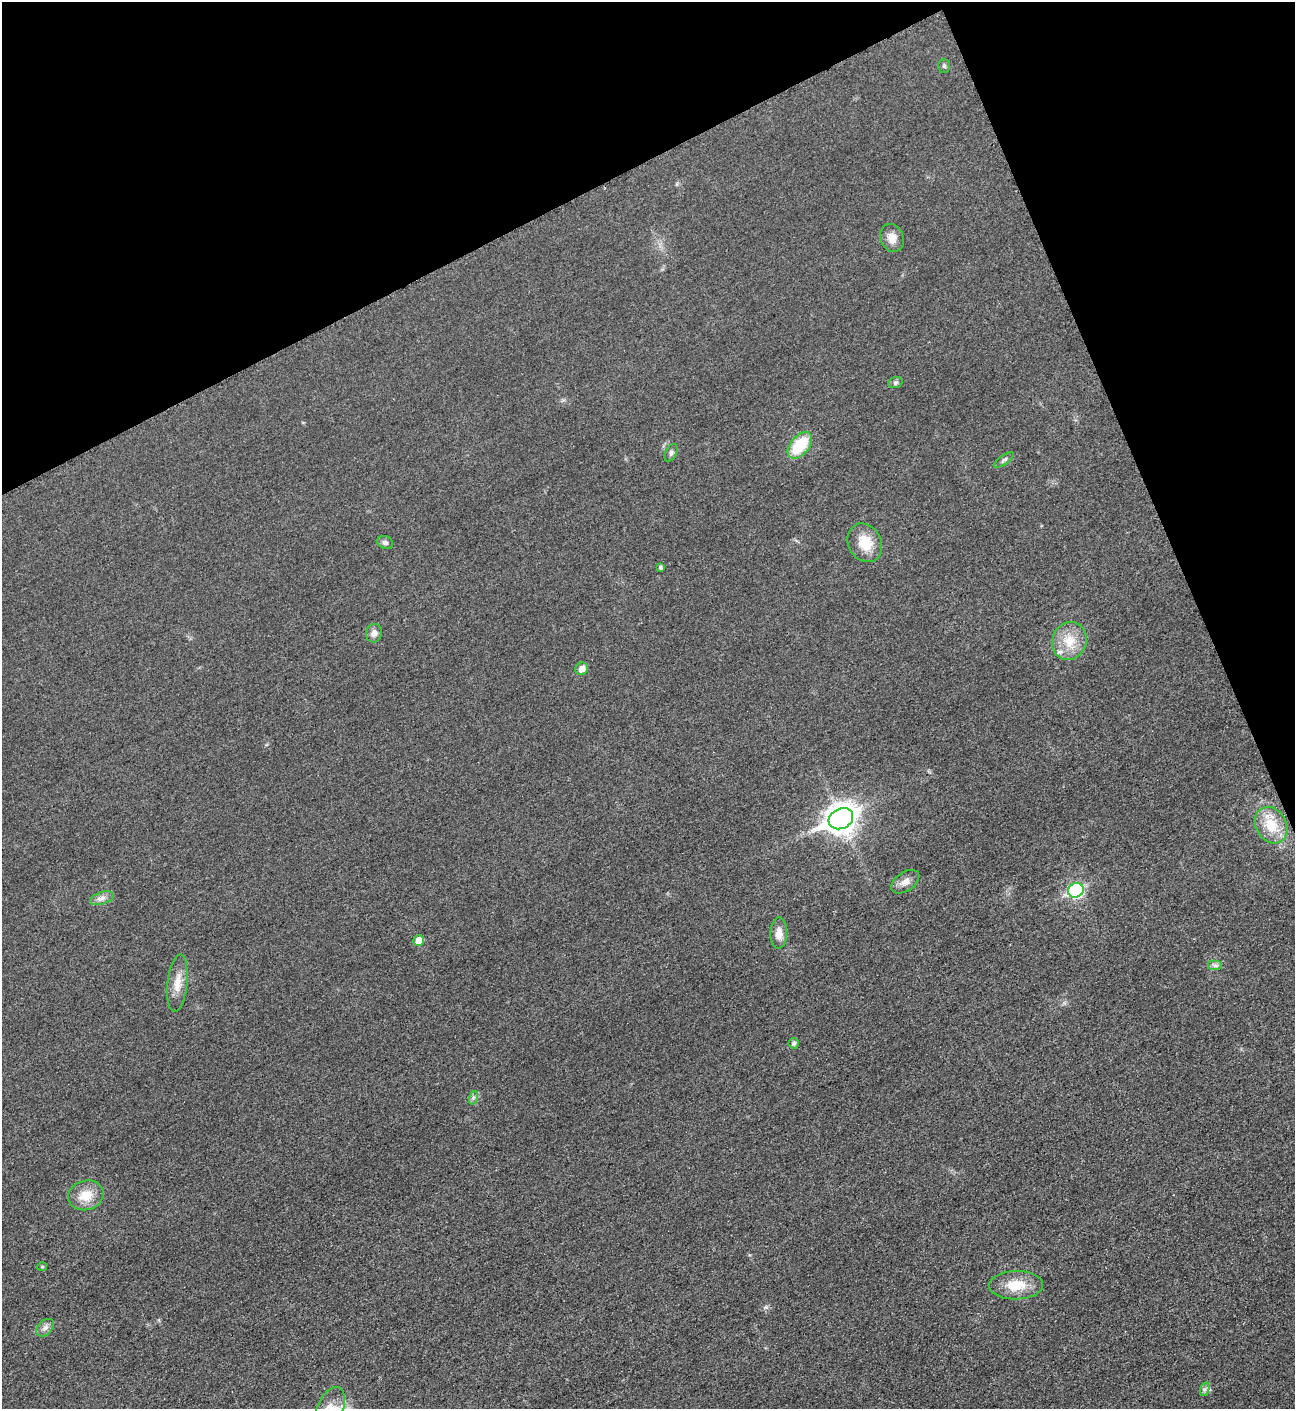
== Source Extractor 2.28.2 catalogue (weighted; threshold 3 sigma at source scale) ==
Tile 3 of 4 x 4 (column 3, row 1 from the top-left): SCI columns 2888-4180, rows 4233-5639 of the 5640 x 5648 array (HDU 1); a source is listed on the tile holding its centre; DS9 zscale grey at full resolution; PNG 1297 x 1411 px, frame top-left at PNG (2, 2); each listed source drawn as its Kron ellipse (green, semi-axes under 4 px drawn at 4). Shown black and unused: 21% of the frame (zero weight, under 3 of 5 exposures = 1% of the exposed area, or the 3 px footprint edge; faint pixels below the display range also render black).
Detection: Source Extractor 2.28.2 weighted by HDU 2 'WHT'; one run over the whole footprint, this tile lists its part. Background 0.0192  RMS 0.0051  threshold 0.0228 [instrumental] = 3 sigma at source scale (4.5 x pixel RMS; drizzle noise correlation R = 1.50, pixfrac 1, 0.05/0.05 arcsec/px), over >= 5 px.
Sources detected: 30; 1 inside a brighter listed object's ellipse — not listed separately; the other 29 listed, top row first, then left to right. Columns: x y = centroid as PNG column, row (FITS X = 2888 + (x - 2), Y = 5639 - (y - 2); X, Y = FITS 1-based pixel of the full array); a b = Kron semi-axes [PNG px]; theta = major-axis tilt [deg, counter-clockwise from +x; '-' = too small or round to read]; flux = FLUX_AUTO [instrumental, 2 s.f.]
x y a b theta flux
944 66 7 5 -89 1
892 238 14 11 -67 4.9
895 383 7 5 19 1
800 445 15 9 49 21
671 453 9 5 65 1.2
1004 460 12 4 34 1.2
385 542 8 6 -22 1.6
865 543 20 16 -61 11
660 567 4 4 - 1.1
374 633 9 8 - 3
1069 641 19 17 67 11
582 669 7 6 - 3.8
841 819 13 10 28 610
1271 825 19 15 -60 13
905 882 16 9 34 3.6
1076 890 8 7 - 74
102 898 12 6 19 2.3
779 933 15 8 88 4.7
419 941 5 5 - 6.3
1215 965 7 5 0 1.3
177 983 29 10 84 7.2
794 1043 5 5 - 1.3
473 1098 7 4 72 1.1
86 1195 18 14 15 9.7
42 1267 5 4 - 0.62
1016 1285 27 14 1 12
45 1328 10 7 45 2.1
1205 1389 7 4 71 1.1
330 1408 22 13 65 7.7
Isophote crosses this tile's border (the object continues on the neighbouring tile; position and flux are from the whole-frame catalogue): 1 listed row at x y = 330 1408